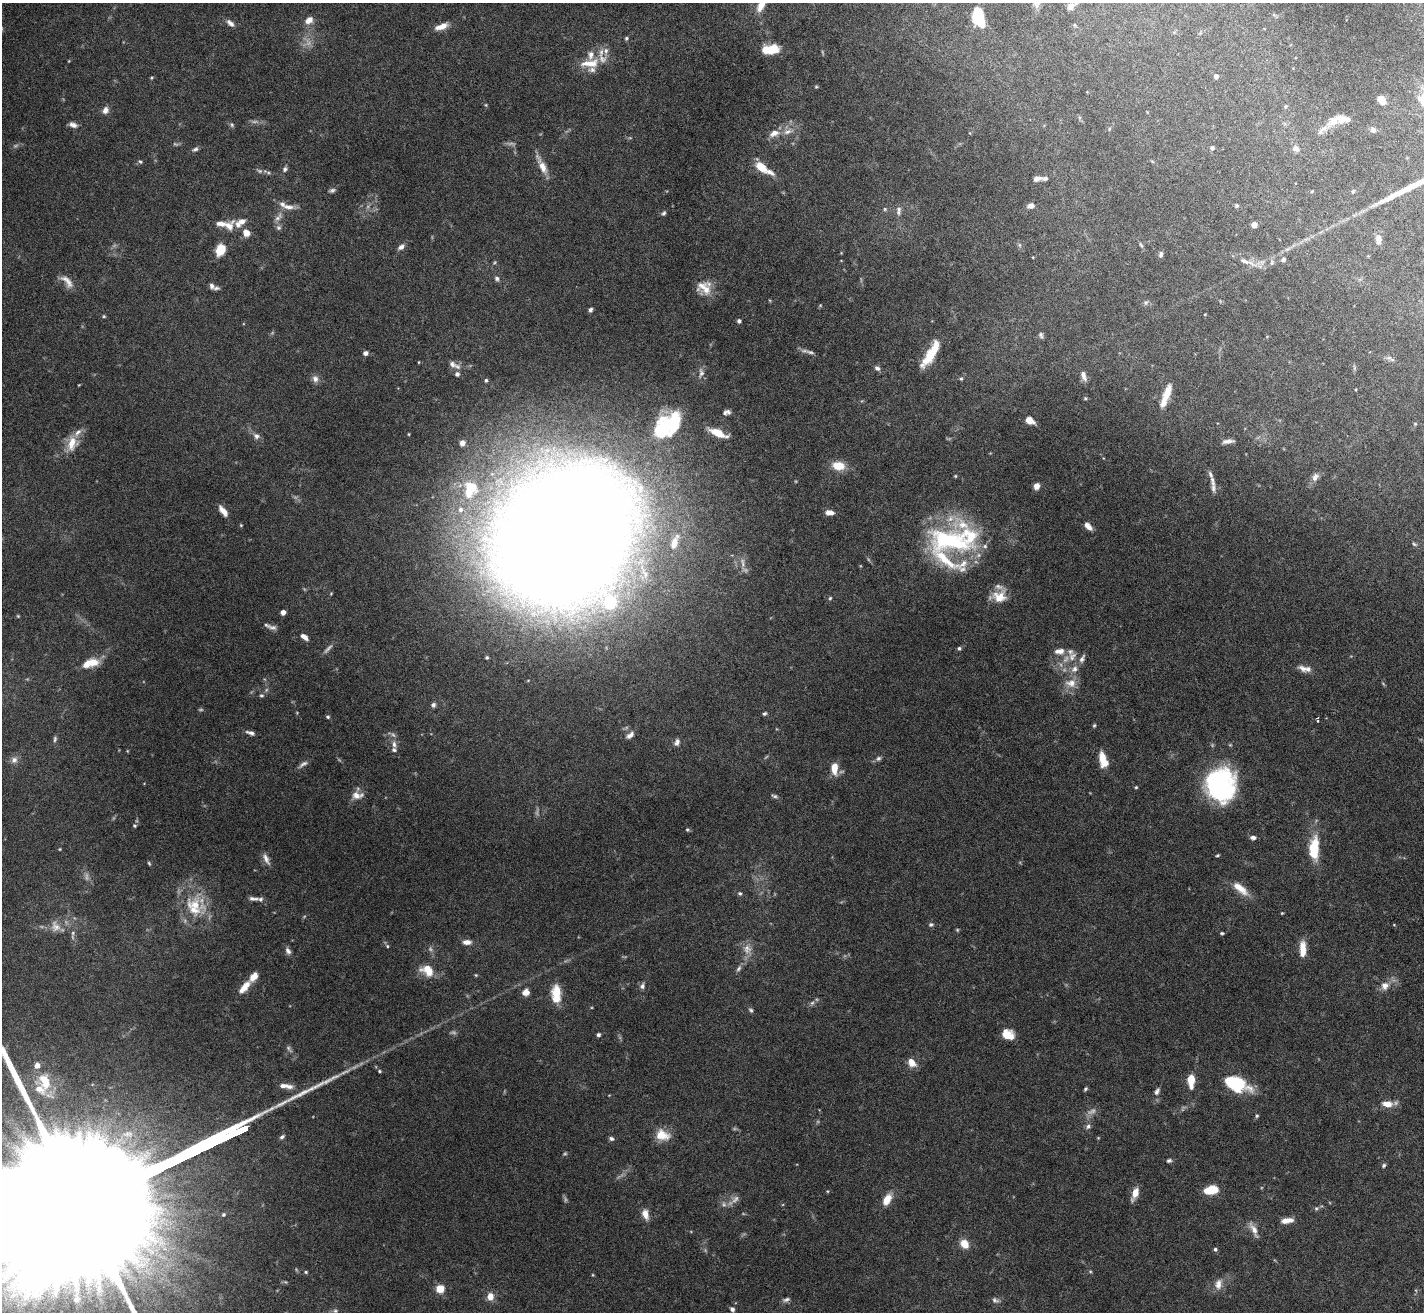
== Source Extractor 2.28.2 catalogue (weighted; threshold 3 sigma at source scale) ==
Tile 10 of 4 x 4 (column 2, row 3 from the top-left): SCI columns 1423-2844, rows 1460-2769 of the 5689 x 5674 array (HDU 1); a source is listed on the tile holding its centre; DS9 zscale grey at full resolution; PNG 1426 x 1314 px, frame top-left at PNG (2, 3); no overlay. Nothing masked; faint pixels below the display range render black.
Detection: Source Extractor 2.28.2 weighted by HDU 2 'WHT'; one run over the whole footprint, this tile lists its part. Background 0.0923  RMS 0.0027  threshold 0.0109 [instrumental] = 3 sigma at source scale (4.09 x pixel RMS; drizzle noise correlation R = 1.36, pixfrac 0.8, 0.05/0.05 arcsec/px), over >= 5 px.
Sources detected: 274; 17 too faint to see at this stretch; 2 inside a brighter object's white glare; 1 long thin detection or spike segment (spike, bleed or trail) — not listed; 41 inside a brighter listed object's ellipse — not listed separately; the other 213 listed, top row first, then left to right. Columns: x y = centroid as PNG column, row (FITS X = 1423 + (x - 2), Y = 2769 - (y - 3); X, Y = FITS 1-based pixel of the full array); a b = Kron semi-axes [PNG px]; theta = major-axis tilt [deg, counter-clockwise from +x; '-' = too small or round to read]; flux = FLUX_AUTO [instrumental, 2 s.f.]
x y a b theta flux
762 4 21 8 62 3.8
1071 6 10 7 36 1.7
978 17 15 10 -85 8.9
309 20 10 7 39 2
230 23 11 6 -42 1.2
1075 25 6 4 -60 0.31
441 26 17 7 19 2.6
626 38 5 5 - 0.38
770 50 14 8 5 6.2
606 51 10 7 81 1
590 63 28 11 6 4.6
1216 76 4 4 - 1.1
151 78 5 3 - 0.24
816 87 4 4 - 0.26
1381 100 8 6 -53 2.4
486 105 6 4 -71 0.28
1285 106 5 5 - 0.36
105 110 9 7 67 1.4
1347 119 6 5 - 0.79
1333 122 15 11 42 2.7
73 125 11 6 -21 1.2
232 125 7 5 -60 0.47
1109 129 6 3 72 0.27
1373 130 6 6 - 0.9
788 132 14 7 17 1.7
774 133 14 8 24 2
1212 148 4 4 - 0.55
195 149 9 5 25 0.64
1296 149 10 8 -39 1
140 162 6 4 -60 0.37
542 166 24 7 -64 3.3
761 167 12 7 -42 4.7
285 169 8 5 53 0.66
260 171 8 6 -2 0.65
1037 179 9 5 17 1.2
1312 191 4 3 - 0.21
1353 191 5 5 - 0.38
1031 206 8 6 13 1.2
1237 206 6 4 88 0.35
288 207 16 7 -3 1.9
885 209 5 4 - 0.31
899 209 8 7 - 0.73
664 213 6 5 - 0.49
278 217 15 7 48 1.5
242 221 8 7 - 1.4
1254 225 5 5 - 1.9
229 226 15 12 56 2.7
279 228 7 7 - 0.69
246 233 8 7 - 2.4
1378 239 11 7 89 1.8
1141 245 9 4 -58 0.45
401 247 9 6 39 1.1
221 250 8 6 72 7.8
1161 254 7 5 79 0.71
1283 259 6 5 - 0.7
1245 261 17 6 -24 1.8
1272 262 10 6 88 0.69
497 278 7 6 - 0.7
67 281 21 8 -49 2.2
212 286 8 5 -59 0.83
706 289 18 15 12 3.6
1146 302 8 7 - 0.6
590 310 6 5 - 0.66
1205 314 4 3 - 0.17
104 316 5 4 - 0.28
739 321 5 4 - 0.63
1041 335 9 5 -72 0.64
810 352 14 5 -14 0.92
365 353 5 4 - 1.1
930 355 30 11 57 6.6
1390 359 14 5 -29 0.86
419 362 3 2 - 0.19
452 364 11 8 -44 1.2
877 368 8 5 -37 0.72
1354 368 7 4 72 0.39
701 373 15 8 86 1.5
457 374 6 6 - 0.81
1083 376 13 6 -72 1.4
315 379 9 8 - 1.2
961 379 6 5 - 0.41
486 380 5 4 - 0.45
1166 396 28 7 70 4.3
1085 398 5 4 - 0.31
726 412 9 6 12 0.98
1030 420 9 6 -34 2.5
672 423 23 22 - 19
1415 424 5 5 - 0.28
718 433 21 7 -22 4.6
256 436 8 7 - 1.1
1228 441 14 5 8 1.1
72 443 19 12 74 4.3
462 443 6 6 - 1.3
838 466 14 9 -8 4.4
955 476 4 3 - 0.25
1315 477 12 7 59 1.5
1212 481 17 6 -78 1.3
1036 486 6 5 - 1.7
472 487 18 13 -28 6
460 509 7 6 - 0.95
223 511 13 5 -51 2.1
829 512 9 5 -3 1.8
241 525 4 3 - 0.24
1088 526 11 6 -46 1.5
559 532 133 85 70 880
951 540 54 22 -31 22
674 542 21 9 70 3.9
1414 544 6 4 -44 0.33
743 563 16 6 -80 1.4
644 573 28 9 -65 4.7
331 593 5 3 - 0.2
999 597 20 14 9 4.2
830 598 5 4 - 0.33
283 612 4 4 - 1.9
272 627 13 7 -8 1.1
304 637 9 5 -38 1.5
959 648 5 5 - 0.46
1059 651 15 9 2 2.3
1072 656 15 11 57 2.8
487 657 4 4 - 0.39
92 662 14 10 3 3.6
1074 669 11 9 37 1.7
1303 669 14 8 -26 1.5
1071 683 16 12 1 2.9
261 696 6 6 - 0.45
433 705 6 6 - 0.75
764 714 6 4 40 0.41
328 717 5 4 - 0.4
1318 720 4 2 - 0.44
1094 725 5 4 - 0.33
250 733 12 5 -17 0.93
630 735 10 6 39 1.2
55 739 8 4 84 0.55
677 742 9 6 73 0.92
394 744 12 6 -84 1.3
1102 757 10 7 -86 3.4
878 758 8 6 43 0.63
14 760 9 9 - 1.3
303 764 14 6 33 0.95
834 768 13 7 89 3.7
1220 785 28 23 86 45
1136 787 4 4 - 0.28
357 795 15 9 4 2.4
774 796 9 5 -13 0.54
134 826 5 4 - 0.33
687 830 5 4 - 0.34
1253 838 6 5 - 0.93
1314 846 24 13 82 7
60 849 4 3 - 0.21
1217 855 4 3 - 0.3
266 859 16 6 -65 1.4
149 863 5 3 - 0.29
1240 888 23 9 -39 3.6
740 893 6 5 - 0.41
253 898 14 5 -7 1
195 905 36 28 -11 11
1282 913 4 3 - 0.21
931 924 7 6 - 0.55
1394 925 4 3 - 0.17
55 926 16 12 -59 2.3
957 930 5 4 - 0.28
73 933 8 5 -79 0.66
1222 933 5 3 - 0.38
467 942 10 6 0 1.5
387 946 6 5 - 0.37
747 949 14 11 -78 2.4
1303 949 16 6 90 4
288 951 9 6 -59 0.97
739 969 9 5 54 0.69
427 970 18 13 -33 4.5
642 986 7 6 - 0.79
1385 986 12 11 - 2.1
245 987 19 8 50 3
526 992 9 8 - 1.7
556 993 19 9 -90 6.2
812 1003 7 5 43 0.6
751 1010 7 5 -44 0.48
598 1035 4 4 - 0.65
1008 1035 12 9 -23 4.3
912 1062 10 7 -48 2.7
1191 1080 9 5 -89 6.7
45 1081 23 14 -71 6.4
1235 1083 19 11 -24 22
283 1086 13 7 -3 1.3
1085 1089 5 4 - 0.38
1157 1091 10 6 61 0.87
1387 1104 12 7 -6 2.9
1257 1116 5 4 - 0.35
1088 1126 7 7 - 0.8
662 1135 18 12 -13 4
282 1137 7 4 33 0.58
1098 1138 5 3 - 0.21
611 1139 6 5 - 0.59
1169 1161 6 5 - 0.52
1384 1165 6 5 - 0.45
1213 1189 13 8 -28 3.3
1135 1193 13 6 69 2.8
887 1199 12 7 62 3.8
1316 1208 7 5 20 0.49
223 1214 4 4 - 0.32
645 1214 12 7 -73 2.2
1287 1220 13 6 7 2.4
1254 1230 21 6 -63 1.9
964 1244 11 9 -50 3
1215 1249 5 4 - 0.52
306 1272 5 4 - 0.31
592 1275 5 3 - 0.22
1218 1284 15 9 81 2
440 1289 5 5 - 11
490 1297 8 7 - 2.3
786 1300 10 5 18 0.71
995 1300 10 7 -20 0.89
732 1309 6 5 - 0.67
335 1311 7 5 -20 0.57
Isophote crosses this tile's border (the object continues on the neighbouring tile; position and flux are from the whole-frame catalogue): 2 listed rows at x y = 762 4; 1071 6